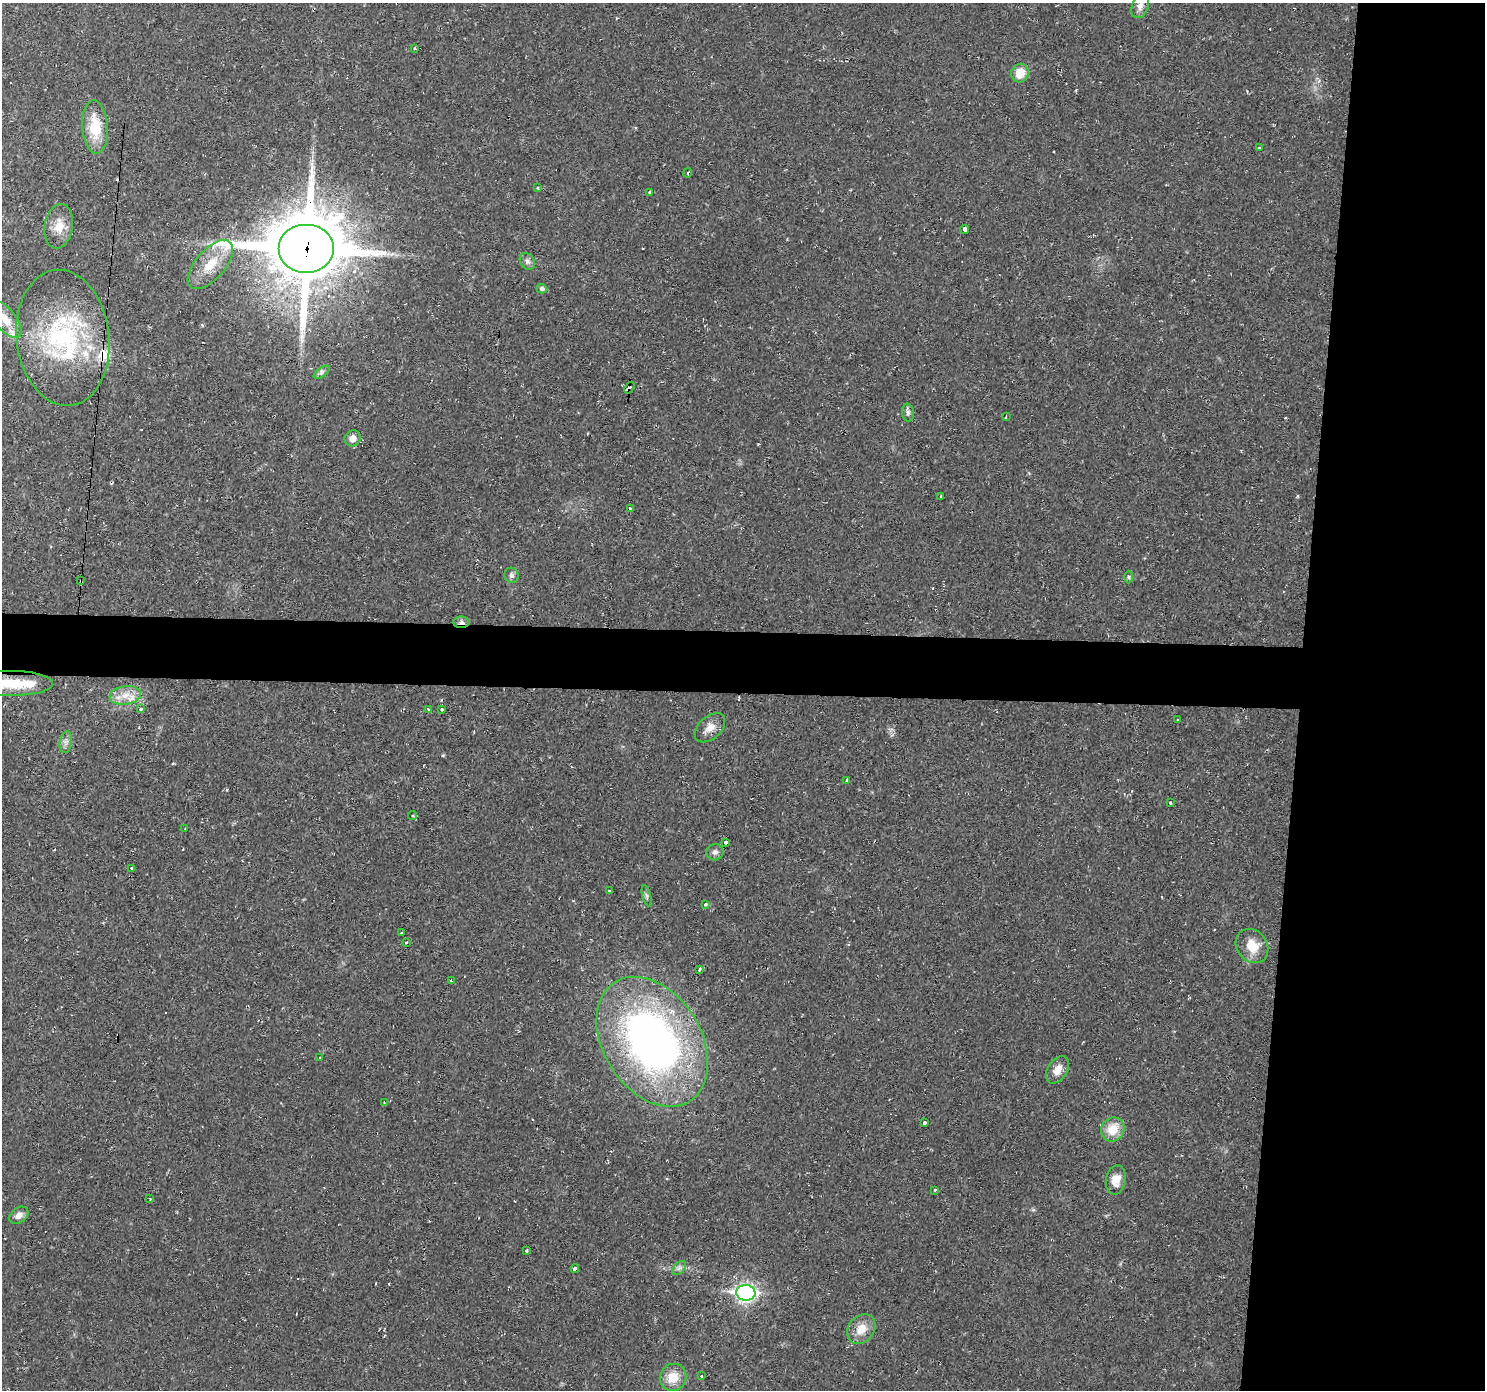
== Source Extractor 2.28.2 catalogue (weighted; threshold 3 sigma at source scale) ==
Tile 6 of 3 x 3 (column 3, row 2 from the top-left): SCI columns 2966-4448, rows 1492-2879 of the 4448 x 4473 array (HDU 1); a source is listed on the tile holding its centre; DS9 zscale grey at full resolution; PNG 1487 x 1392 px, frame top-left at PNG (2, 3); each listed source drawn as its Kron ellipse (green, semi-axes under 4 px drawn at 4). Shown black and unused: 16% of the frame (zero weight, under 2 of 3 exposures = <1% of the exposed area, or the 3 px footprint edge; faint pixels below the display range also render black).
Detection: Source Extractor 2.28.2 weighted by HDU 2 'WHT'; one run over the whole footprint, this tile lists its part. Background 0.0201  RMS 0.006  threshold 0.0269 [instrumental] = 3 sigma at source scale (4.5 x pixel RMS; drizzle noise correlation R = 1.50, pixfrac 1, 0.05/0.05 arcsec/px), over >= 5 px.
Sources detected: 80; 9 cosmic-ray / hot-pixel residue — neither listed nor drawn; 4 inside a brighter listed object's ellipse — not listed separately; the other 67 listed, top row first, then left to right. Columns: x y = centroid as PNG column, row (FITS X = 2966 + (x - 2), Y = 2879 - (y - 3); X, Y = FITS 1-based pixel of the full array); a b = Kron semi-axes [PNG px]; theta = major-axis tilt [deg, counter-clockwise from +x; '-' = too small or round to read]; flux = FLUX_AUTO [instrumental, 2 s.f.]
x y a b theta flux
1140 6 12 8 69 3.5
415 48 3 2 - 1
1020 73 9 8 - 9.8
95 127 27 12 -86 19
1259 148 3 3 - 1.6
687 173 5 3 - 0.58
538 188 4 3 - 0.55
650 192 3 3 - 1.2
59 226 22 14 81 9.6
965 230 4 3 - 3.9
307 249 28 24 0 4900
527 261 9 7 -58 1.9
210 264 30 14 49 16
542 289 5 4 - 1.6
5 319 22 10 -50 8.4
63 338 68 46 -83 92
322 372 9 4 35 1.6
629 388 6 3 55 22
908 413 9 6 -81 1.8
1006 417 4 3 - 1.1
353 438 8 8 - 4.2
941 496 3 2 - 1.2
630 509 3 3 - 4.5
511 575 8 7 - 1.9
1129 577 6 4 -89 0.92
81 580 3 3 - 0.76
461 622 8 6 -2 2.4
11 683 42 12 0 26
125 695 16 9 8 7.1
141 709 3 3 - 1.7
428 709 3 3 - 1
442 709 3 3 - 1.4
1178 719 3 3 - 0.95
710 728 18 11 42 6
66 742 11 6 80 2.4
847 780 3 3 - 5.3
1170 803 3 3 - 2.3
412 816 4 4 - 1.2
185 829 2 2 - 0.48
725 843 3 3 - 12
715 852 8 8 - 2.4
131 868 3 3 - 1.2
609 891 3 3 - 2
647 896 10 3 -75 1.2
705 904 3 3 - 2.2
401 933 3 3 - 2.6
406 942 3 3 - 1.4
1252 946 18 15 -52 11
700 969 3 3 - 2.8
451 981 3 3 - 0.83
652 1042 70 49 -58 290
320 1058 3 3 - 3.5
1058 1070 15 9 57 5.9
384 1103 3 3 - 0.58
924 1122 3 3 - 6.5
1113 1129 12 11 - 11
1116 1180 15 10 80 6.3
935 1190 3 3 - 1.3
150 1199 3 3 - 0.63
19 1215 10 7 38 4.1
527 1251 3 3 - 2
679 1268 8 5 45 1.7
575 1269 4 3 - 9.4
746 1293 9 8 - 220
861 1329 16 13 50 8.3
702 1376 3 3 - 5.8
673 1377 14 13 - 10
Overlapping masked pixels (flux is a lower limit): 4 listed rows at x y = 307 249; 629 388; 81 580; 461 622
Isophote crosses this tile's border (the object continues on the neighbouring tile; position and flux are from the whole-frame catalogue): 2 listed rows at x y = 5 319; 11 683